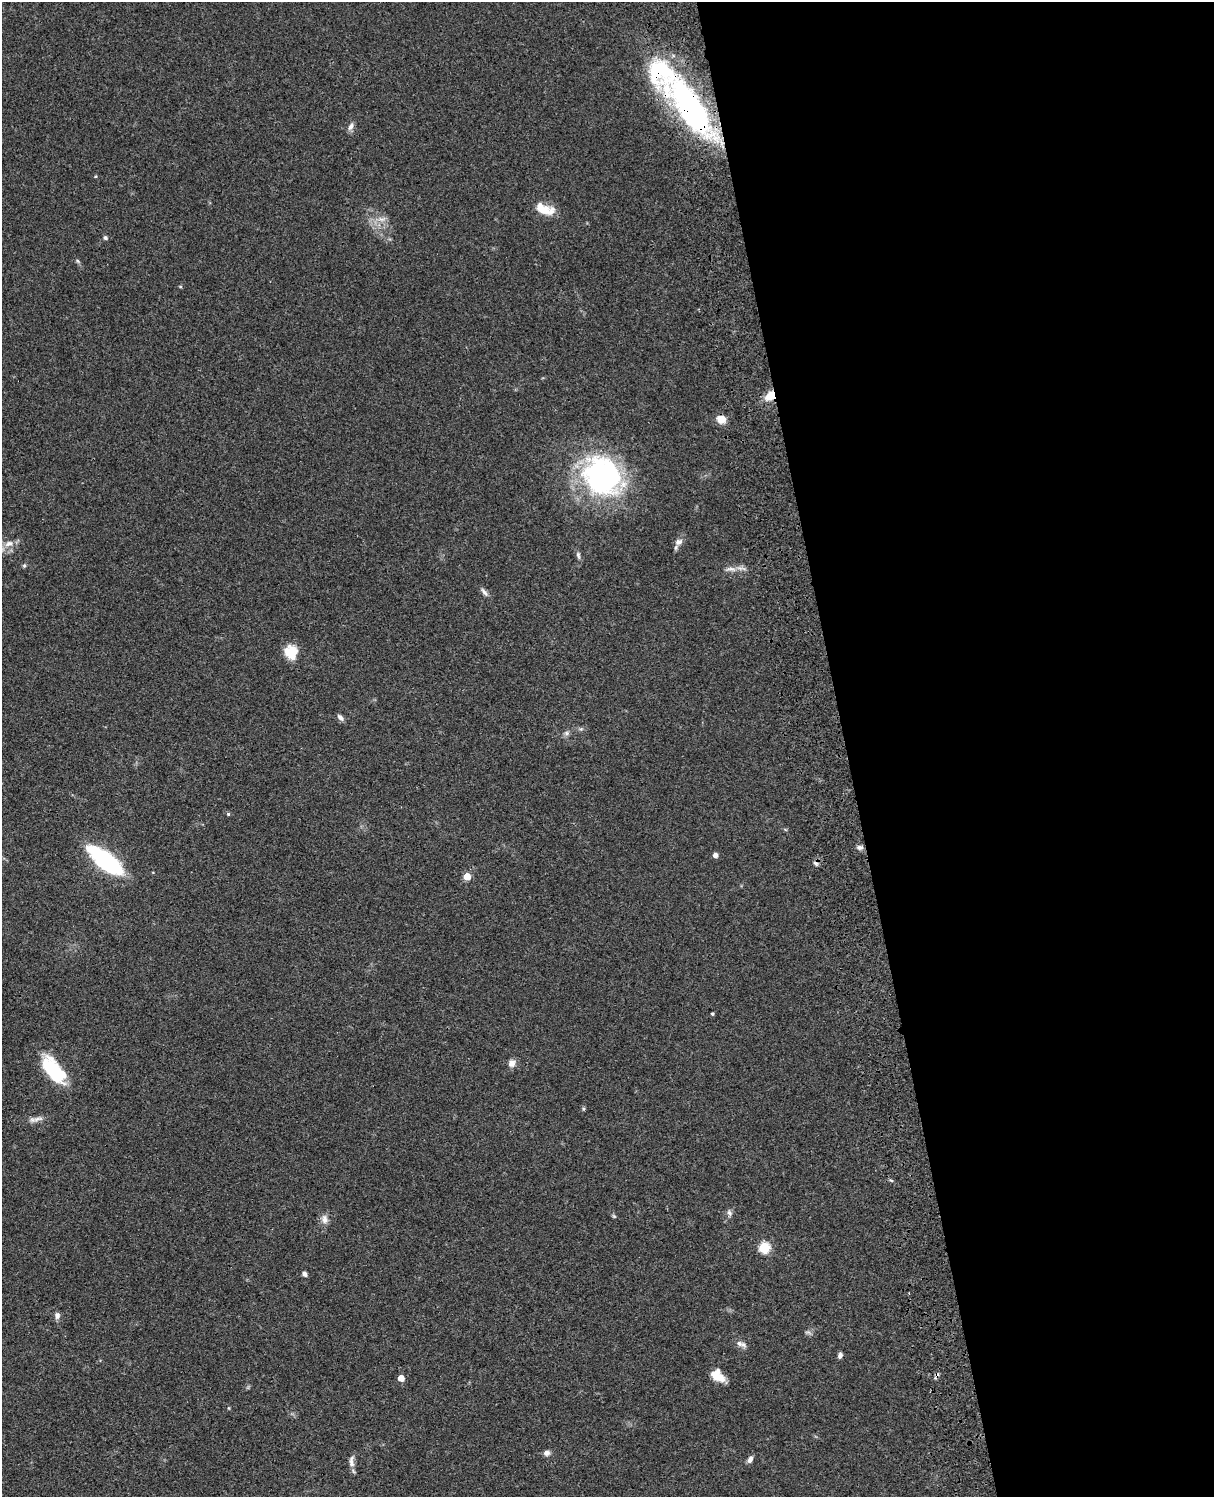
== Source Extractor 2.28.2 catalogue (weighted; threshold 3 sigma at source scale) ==
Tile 8 of 4 x 3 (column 4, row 2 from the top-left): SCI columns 3758-4969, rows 1773-3267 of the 5088 x 4927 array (HDU 1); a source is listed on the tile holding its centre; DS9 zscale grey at full resolution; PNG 1216 x 1499 px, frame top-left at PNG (2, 2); no overlay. Shown black and unused: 30% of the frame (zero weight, under 3 of 4 exposures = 6% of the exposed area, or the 3 px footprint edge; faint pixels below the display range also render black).
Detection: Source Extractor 2.28.2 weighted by HDU 2 'WHT'; one run over the whole footprint, this tile lists its part. Background 0.0856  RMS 0.0061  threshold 0.0273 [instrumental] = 3 sigma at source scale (4.5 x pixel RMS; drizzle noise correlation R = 1.50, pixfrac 1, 0.05/0.05 arcsec/px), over >= 5 px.
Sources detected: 47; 1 too faint to see at this stretch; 2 cosmic-ray / hot-pixel residue — not listed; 2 inside a brighter listed object's ellipse — not listed separately; the other 42 listed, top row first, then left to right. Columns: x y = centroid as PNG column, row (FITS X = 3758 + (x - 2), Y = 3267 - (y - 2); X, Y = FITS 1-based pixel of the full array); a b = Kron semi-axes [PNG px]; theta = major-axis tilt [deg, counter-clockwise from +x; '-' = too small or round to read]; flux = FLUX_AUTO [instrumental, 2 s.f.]
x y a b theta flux
690 106 76 26 -55 170
351 126 11 7 55 2.4
544 209 24 11 -18 12
382 219 13 7 4 3.9
105 238 6 5 - 1.2
78 261 6 4 -70 0.89
770 396 13 9 42 9.2
721 419 9 8 - 6.7
602 476 47 40 -44 130
678 542 11 8 24 3.1
9 544 13 8 16 4.8
578 555 11 5 -77 1.7
24 566 6 5 - 0.84
731 569 19 6 -2 3.9
484 592 13 5 -54 2.2
291 652 15 13 -71 13
340 717 11 5 -45 2
581 729 6 5 - 1.1
566 733 8 6 0 1.8
228 814 5 4 - 0.75
860 847 8 6 -12 2.1
715 855 5 4 - 3.1
106 861 38 13 -38 79
467 876 5 5 - 11
712 1014 3 3 - 0.82
512 1063 10 9 - 3.4
54 1070 32 14 -50 37
38 1119 18 6 17 3.5
729 1213 9 6 -68 2
614 1216 6 5 - 0.8
324 1219 13 9 -73 3.7
764 1247 6 6 - 38
304 1274 6 5 - 1.7
57 1315 8 7 - 2.5
743 1345 10 7 -33 2.3
840 1355 7 5 71 1.8
717 1376 14 9 -40 11
401 1378 5 5 - 5.4
229 1408 5 3 - 0.53
546 1453 8 7 - 2.3
750 1459 9 5 64 2.5
351 1462 17 6 90 3.4
Overlapping masked pixels (flux is a lower limit): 2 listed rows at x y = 690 106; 770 396